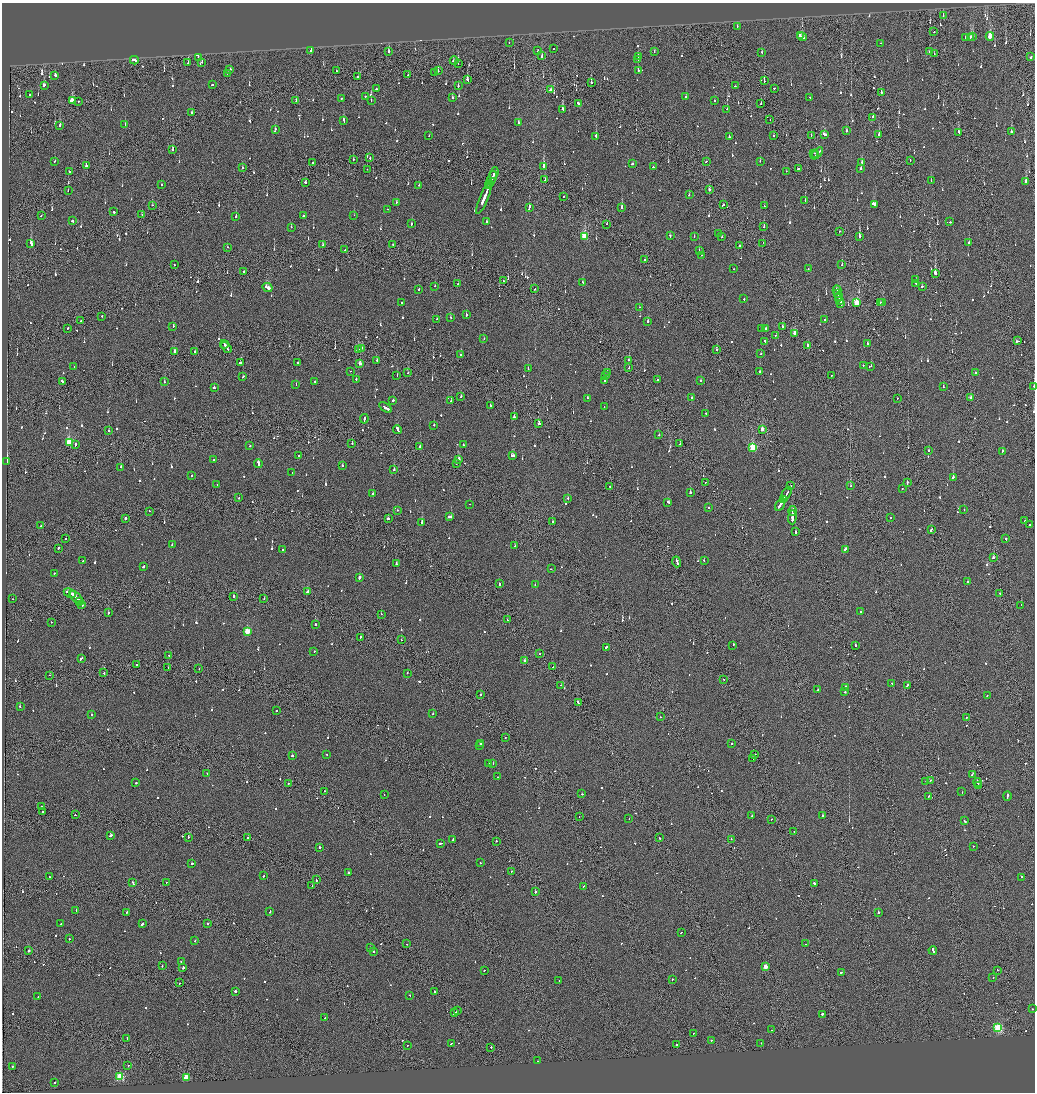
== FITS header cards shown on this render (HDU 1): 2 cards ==
NAXIS1  =                 2065
NAXIS2  =                 2180

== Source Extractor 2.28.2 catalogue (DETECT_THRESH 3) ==
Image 2065 x 2180 px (HDU 1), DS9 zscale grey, zoomed out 1/2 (1 PNG px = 2 x 2 image px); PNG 1037 x 1094 px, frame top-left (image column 1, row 2179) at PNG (2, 3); each listed source drawn as its Kron ellipse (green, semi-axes under 4 px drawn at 4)
Background -0.125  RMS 0.067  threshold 0.201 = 3 sigma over >= 5 px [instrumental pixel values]
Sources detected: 1158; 48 cannot appear on this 1/2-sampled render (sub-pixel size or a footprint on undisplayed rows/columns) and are neither listed nor drawn; of the other 1110, the 500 brightest by FLUX_AUTO listed and drawn (610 fainter detections omitted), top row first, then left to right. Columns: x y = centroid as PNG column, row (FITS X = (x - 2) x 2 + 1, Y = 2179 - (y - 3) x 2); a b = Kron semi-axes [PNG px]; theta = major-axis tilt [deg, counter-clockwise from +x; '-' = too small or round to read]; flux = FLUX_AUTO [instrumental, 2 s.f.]
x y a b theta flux
943 16 2 1 - 170
737 26 2 2 - 110
934 32 2 1 - 77
800 36 3 2 - 250
990 36 4 2 - 350
802 37 4 2 - 360
970 37 2 2 - 340
972 37 3 2 - 320
965 38 3 2 - 70
509 43 2 2 - 69
881 43 2 2 - 87
554 48 2 1 - 78
538 50 2 2 - 120
311 51 2 2 - 420
654 51 2 1 - 78
389 52 3 2 - 140
762 52 3 1 - 70
929 52 2 2 - 110
934 54 2 1 - 89
542 56 2 2 - 130
638 57 3 2 - 160
1031 57 3 2 - 170
198 58 2 2 - 120
638 59 2 2 - 250
134 60 4 2 - 220
454 61 4 1 - 460
188 62 3 1 - 300
202 62 2 2 - 82
458 64 2 1 - 240
230 69 2 2 - 170
638 70 3 2 - 190
336 71 2 2 - 67
438 71 3 1 - 78
434 72 2 1 - 340
228 73 2 1 - 70
55 75 2 2 - 130
408 75 2 2 - 120
357 77 2 1 - 410
467 80 3 2 - 360
764 81 2 1 - 150
591 82 2 2 - 99
212 85 2 2 - 220
458 85 3 2 - 130
44 86 3 2 - 220
735 86 2 2 - 83
774 88 2 1 - 83
376 89 2 2 - 150
550 89 2 2 - 100
881 93 3 2 - 620
29 94 2 2 - 140
365 97 2 2 - 87
452 97 2 2 - 93
686 97 2 2 - 83
342 98 2 1 - 120
810 98 2 2 - 150
72 101 4 3 - 330
78 101 2 1 - 88
296 101 3 1 - 170
371 101 2 2 - 150
715 101 2 2 - 180
578 103 3 2 - 240
761 104 2 2 - 160
563 109 2 2 - 200
727 109 2 2 - 66
192 112 2 1 - 80
873 117 2 2 - 220
344 120 4 2 - 200
770 120 2 1 - 66
518 122 2 2 - 280
125 124 2 2 - 72
60 125 2 2 - 140
275 129 2 2 - 66
846 131 3 2 - 67
959 132 4 2 - 410
1011 132 2 2 - 160
824 134 3 2 - 270
879 134 3 2 - 660
811 135 2 1 - 150
429 136 2 1 - 110
596 136 3 2 - 150
773 136 2 2 - 74
729 137 2 2 - 140
173 150 3 2 - 230
814 153 2 2 - 83
817 153 7 2 44 880
816 155 2 1 - 270
370 158 2 2 - 150
353 159 2 2 - 100
910 160 2 1 - 120
55 161 2 2 - 190
706 161 2 2 - 79
760 161 2 2 - 66
862 162 2 2 - 100
312 163 3 2 - 200
633 164 3 2 - 130
86 166 2 2 - 880
544 166 3 2 - 330
243 167 2 2 - 110
653 167 2 1 - 99
861 168 2 2 - 350
367 169 2 1 - 100
798 169 2 2 - 100
786 171 2 2 - 100
70 172 2 2 - 830
494 173 6 2 68 440
492 178 7 2 69 630
545 180 2 2 - 110
931 181 2 2 - 77
305 182 2 2 - 140
1026 182 2 2 - 760
490 183 2 1 - 330
161 185 2 2 - 86
419 185 2 2 - 88
489 185 2 1 - 500
68 190 2 2 - 110
709 190 2 2 - 84
689 195 2 2 - 99
563 196 2 2 - 96
484 198 17 2 67 1700
805 201 2 1 - 110
396 202 2 2 - 86
874 204 3 2 - 190
152 205 2 2 - 66
723 205 3 2 - 340
764 206 2 2 - 70
529 208 4 2 - 200
622 208 2 2 - 780
388 209 2 1 - 71
114 212 2 2 - 290
142 215 2 2 - 72
354 215 2 2 - 78
41 216 2 2 - 76
303 216 2 2 - 100
236 217 2 2 - 160
72 221 2 2 - 430
487 222 2 2 - 130
950 222 2 2 - 300
412 224 2 2 - 68
607 224 2 1 - 85
291 227 2 2 - 74
764 227 2 2 - 310
840 231 2 1 - 89
718 233 2 2 - 85
584 236 3 3 - 870
670 236 3 2 - 120
859 236 3 2 - 660
694 237 2 2 - 130
722 237 2 2 - 120
763 243 2 1 - 67
969 243 2 2 - 1300
31 244 4 2 - 670
393 244 2 2 - 120
323 245 2 1 - 130
740 246 2 2 - 140
227 247 2 2 - 72
345 250 2 1 - 76
699 250 2 2 - 81
701 255 2 2 - 71
645 260 2 2 - 72
174 265 2 2 - 77
842 265 3 1 - 110
733 269 2 1 - 91
808 269 2 2 - 91
244 272 2 2 - 440
935 273 2 2 - 700
916 279 2 2 - 130
504 281 2 1 - 160
583 283 3 2 - 250
458 284 2 2 - 82
916 284 2 2 - 700
435 286 2 2 - 130
922 286 2 2 - 310
267 287 5 2 - 1300
419 289 2 2 - 110
535 289 2 2 - 160
837 290 5 2 - 360
838 293 2 1 - 160
839 297 4 2 - 790
744 299 2 2 - 200
840 301 2 1 - 150
857 302 3 3 - 790
880 302 2 2 - 110
402 303 2 2 - 280
883 303 2 2 - 150
841 304 4 2 - 250
639 307 2 2 - 110
466 314 2 2 - 840
102 316 2 1 - 93
451 318 2 2 - 120
437 319 2 2 - 87
825 320 2 1 - 79
81 321 2 2 - 95
648 321 2 2 - 100
173 326 3 2 - 98
783 326 2 2 - 180
68 328 2 2 - 130
762 329 2 2 - 71
766 329 3 2 - 200
794 333 3 2 - 140
776 335 2 2 - 77
484 339 2 2 - 120
765 341 2 2 - 220
1017 341 4 2 - 310
868 343 2 2 - 310
224 344 4 1 - 280
807 346 3 2 - 970
226 348 6 2 -53 480
361 348 4 2 - 290
358 350 3 2 - 310
716 350 2 1 - 310
175 351 3 2 - 94
195 352 2 2 - 140
761 353 2 2 - 160
461 355 2 1 - 110
377 360 2 2 - 72
628 360 2 1 - 390
240 363 2 2 - 860
298 363 2 2 - 200
360 364 2 2 - 110
863 365 2 2 - 66
871 366 3 2 - 130
74 367 2 2 - 80
629 368 2 2 - 86
528 369 2 2 - 88
350 371 2 1 - 110
607 372 2 2 - 110
760 372 2 2 - 120
408 373 2 2 - 81
976 373 2 2 - 630
397 375 2 2 - 80
606 375 2 2 - 88
831 375 2 2 - 140
243 377 2 2 - 170
356 379 2 2 - 110
605 380 2 2 - 500
657 380 2 2 - 70
62 381 3 2 - 170
315 381 2 2 - 130
701 381 2 2 - 190
164 382 2 2 - 66
296 385 2 2 - 74
1034 386 2 1 - 170
943 387 2 2 - 79
214 388 2 2 - 280
461 397 2 2 - 120
692 397 3 2 - 650
587 398 2 2 - 270
897 398 2 1 - 80
971 398 3 2 - 130
393 400 2 2 - 380
451 401 2 2 - 89
490 405 2 2 - 130
604 407 2 1 - 91
385 408 7 2 -33 900
706 413 2 2 - 140
514 417 2 2 - 210
364 419 5 2 - 290
539 423 3 2 - 280
434 425 2 2 - 120
397 429 5 2 - 310
762 429 3 2 - 140
108 431 2 2 - 88
659 435 2 2 - 100
69 443 3 3 - 840
352 444 2 1 - 400
680 444 2 1 - 72
75 445 3 2 - 220
463 445 2 2 - 81
250 446 2 2 - 83
420 446 2 2 - 110
753 448 3 3 - 950
929 451 2 2 - 150
1002 451 2 2 - 290
299 456 2 2 - 190
512 456 4 2 - 270
459 459 3 2 - 430
213 460 2 2 - 87
7 462 3 2 - 5400
456 463 2 1 - 68
258 464 4 2 - 430
343 465 3 2 - 120
121 467 3 2 - 140
394 469 2 2 - 650
292 473 2 2 - 180
191 476 2 2 - 77
953 477 3 2 - 650
705 482 2 1 - 95
907 483 3 2 - 300
217 485 2 2 - 75
610 486 2 2 - 78
791 486 2 1 - 170
851 486 2 2 - 83
902 488 2 1 - 240
690 492 2 2 - 370
373 494 2 2 - 160
786 494 8 1 60 640
239 498 2 1 - 70
568 498 2 2 - 70
783 499 4 1 - 310
668 502 2 2 - 300
469 504 2 1 - 88
780 504 7 2 59 490
709 508 2 1 - 140
398 510 2 2 - 87
964 510 2 1 - 83
149 511 2 1 - 76
792 511 5 1 - 510
450 517 4 2 - 450
792 517 7 2 89 1200
125 518 2 2 - 380
890 518 2 2 - 110
388 519 2 2 - 150
1025 520 2 2 - 76
552 521 2 2 - 120
422 523 2 2 - 1300
1030 525 2 2 - 90
41 526 2 2 - 78
931 530 3 2 - 210
795 532 3 2 - 130
66 539 2 2 - 79
1006 539 2 2 - 380
172 545 2 2 - 100
515 546 2 2 - 67
58 548 2 2 - 180
845 549 3 2 - 190
283 550 2 2 - 110
993 558 3 2 - 190
83 561 2 2 - 110
704 561 2 2 - 100
677 562 5 2 - 350
396 564 2 2 - 87
143 566 3 2 - 180
551 569 2 1 - 80
54 573 2 2 - 83
359 577 3 2 - 310
968 581 2 2 - 180
499 584 2 2 - 190
535 585 2 2 - 220
307 592 3 2 - 240
70 593 6 2 -24 510
999 593 2 2 - 120
72 594 3 1 - 220
234 596 2 2 - 480
76 598 8 2 -46 730
13 599 2 1 - 86
264 599 2 1 - 89
79 601 2 1 - 180
81 604 4 2 - 270
1021 605 2 1 - 120
860 612 2 2 - 82
108 613 2 2 - 170
381 614 2 1 - 77
507 620 2 2 - 110
51 622 2 2 - 200
315 625 2 2 - 260
247 631 3 3 - 460
360 637 2 2 - 110
401 640 2 1 - 72
733 645 2 2 - 86
855 646 3 2 - 110
606 647 2 2 - 100
314 651 2 2 - 99
540 654 2 1 - 67
169 656 3 2 - 210
81 658 4 2 - 220
525 660 2 2 - 260
137 665 2 1 - 130
553 667 2 1 - 86
168 668 2 1 - 66
199 669 2 1 - 66
104 673 2 2 - 130
407 673 2 2 - 78
50 675 2 1 - 73
724 679 2 1 - 74
892 684 2 2 - 200
561 685 2 2 - 94
907 685 3 2 - 160
845 687 2 2 - 95
818 689 2 1 - 86
845 692 2 1 - 360
480 694 2 2 - 140
987 695 3 2 - 130
578 702 3 2 - 160
20 707 2 2 - 91
276 711 2 2 - 100
433 714 2 2 - 67
91 715 2 2 - 87
660 717 2 2 - 76
966 718 2 1 - 88
505 738 2 2 - 98
480 743 2 2 - 130
732 743 2 2 - 120
480 745 3 2 - 150
327 754 2 2 - 74
755 754 2 2 - 83
292 756 2 2 - 72
753 758 2 1 - 110
493 763 2 1 - 310
489 764 2 2 - 68
207 773 2 1 - 69
972 774 4 2 - 310
498 777 2 1 - 78
930 780 2 1 - 120
926 781 2 2 - 190
978 782 4 1 - 350
136 783 2 2 - 200
288 784 2 1 - 90
978 785 4 1 - 270
325 791 2 2 - 80
962 792 2 2 - 92
582 794 2 2 - 98
384 795 2 1 - 67
929 796 3 2 - 130
1007 796 4 2 - 300
41 807 2 2 - 91
42 811 2 2 - 210
75 815 2 2 - 73
752 816 2 2 - 130
822 816 2 2 - 180
579 817 2 1 - 66
629 818 2 2 - 73
771 819 2 2 - 69
964 821 3 2 - 210
794 832 2 1 - 130
110 835 3 2 - 180
188 837 3 2 - 130
248 838 2 2 - 100
659 838 2 1 - 160
453 839 3 2 - 250
731 839 2 1 - 120
496 841 2 2 - 99
441 843 3 2 - 170
973 846 2 2 - 190
320 848 2 2 - 340
192 863 2 2 - 140
480 863 2 2 - 160
511 871 2 2 - 83
348 872 2 2 - 96
264 876 2 2 - 69
49 877 2 2 - 79
1022 877 2 2 - 110
316 880 2 1 - 130
133 883 3 2 - 170
166 883 2 1 - 81
814 883 3 2 - 270
312 886 2 1 - 150
584 886 2 1 - 91
535 892 2 2 - 440
76 910 2 2 - 95
127 912 2 2 - 98
270 912 2 2 - 130
878 912 2 2 - 830
61 924 2 2 - 84
142 924 3 2 - 140
207 924 2 2 - 94
681 933 2 1 - 200
69 939 2 2 - 91
195 941 2 2 - 130
407 944 2 1 - 71
806 944 2 2 - 110
370 948 2 2 - 150
933 950 4 2 - 410
29 951 2 2 - 800
373 952 2 2 - 110
181 961 2 1 - 140
162 966 2 2 - 86
765 967 3 2 - 210
183 968 3 2 - 270
484 970 2 1 - 100
997 970 2 2 - 82
841 972 2 2 - 250
993 977 2 2 - 340
672 979 2 2 - 74
559 980 2 1 - 83
179 983 2 1 - 200
235 991 2 2 - 1000
434 991 2 1 - 260
410 995 2 2 - 68
38 997 2 2 - 70
1033 1009 2 2 - 75
457 1010 2 1 - 110
455 1012 4 2 - 430
822 1014 2 2 - 4300
325 1018 3 2 - 210
998 1028 3 3 - 1300
771 1030 2 2 - 270
693 1033 2 1 - 140
127 1038 3 2 - 110
711 1040 2 2 - 190
761 1043 2 2 - 92
451 1044 2 2 - 72
676 1044 2 2 - 230
407 1045 2 1 - 99
491 1047 2 1 - 210
538 1061 2 1 - 92
128 1065 2 2 - 75
13 1066 2 2 - 92
120 1077 3 3 - 900
186 1077 3 3 - 330
55 1082 2 1 - 74
At the frame edge (FLAGS 8, measured only in part): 1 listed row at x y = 1034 386
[610 fainter detections neither listed nor drawn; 48 sub-pixel or undisplayed-footprint detections neither listed nor drawn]